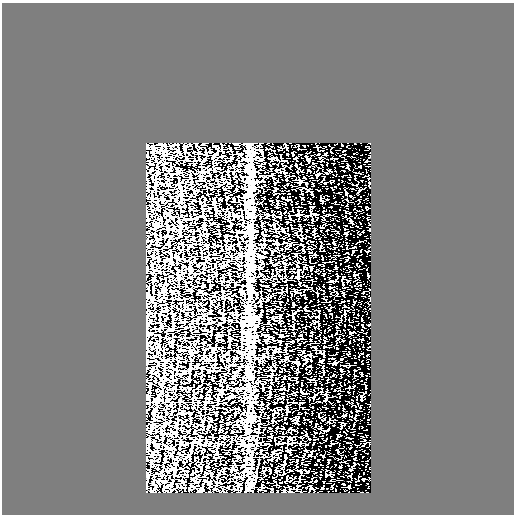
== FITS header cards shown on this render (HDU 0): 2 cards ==
NAXIS1  =                  512
NAXIS2  =                  512

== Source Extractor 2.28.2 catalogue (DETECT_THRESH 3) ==
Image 512 x 512 px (HDU 0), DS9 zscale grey, 1 PNG px = 1 image px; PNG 516 x 516 px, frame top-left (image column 1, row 512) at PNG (2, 3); no overlay
Background 0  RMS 4.5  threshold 13.6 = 3 sigma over >= 5 px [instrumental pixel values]
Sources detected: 10; all 10 listed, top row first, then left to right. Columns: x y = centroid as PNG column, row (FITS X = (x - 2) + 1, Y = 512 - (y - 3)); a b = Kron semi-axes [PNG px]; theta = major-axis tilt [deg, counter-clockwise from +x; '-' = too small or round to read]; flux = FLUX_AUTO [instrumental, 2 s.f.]
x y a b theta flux
248 146 8 7 - 880
250 158 17 6 -85 2300
249 176 14 8 54 1900
250 189 7 4 -19 540
252 201 14 4 85 1300
249 226 6 4 19 460
250 231 9 3 -45 620
251 241 8 6 -85 1100
251 251 10 7 -47 1400
249 312 15 5 -86 1800